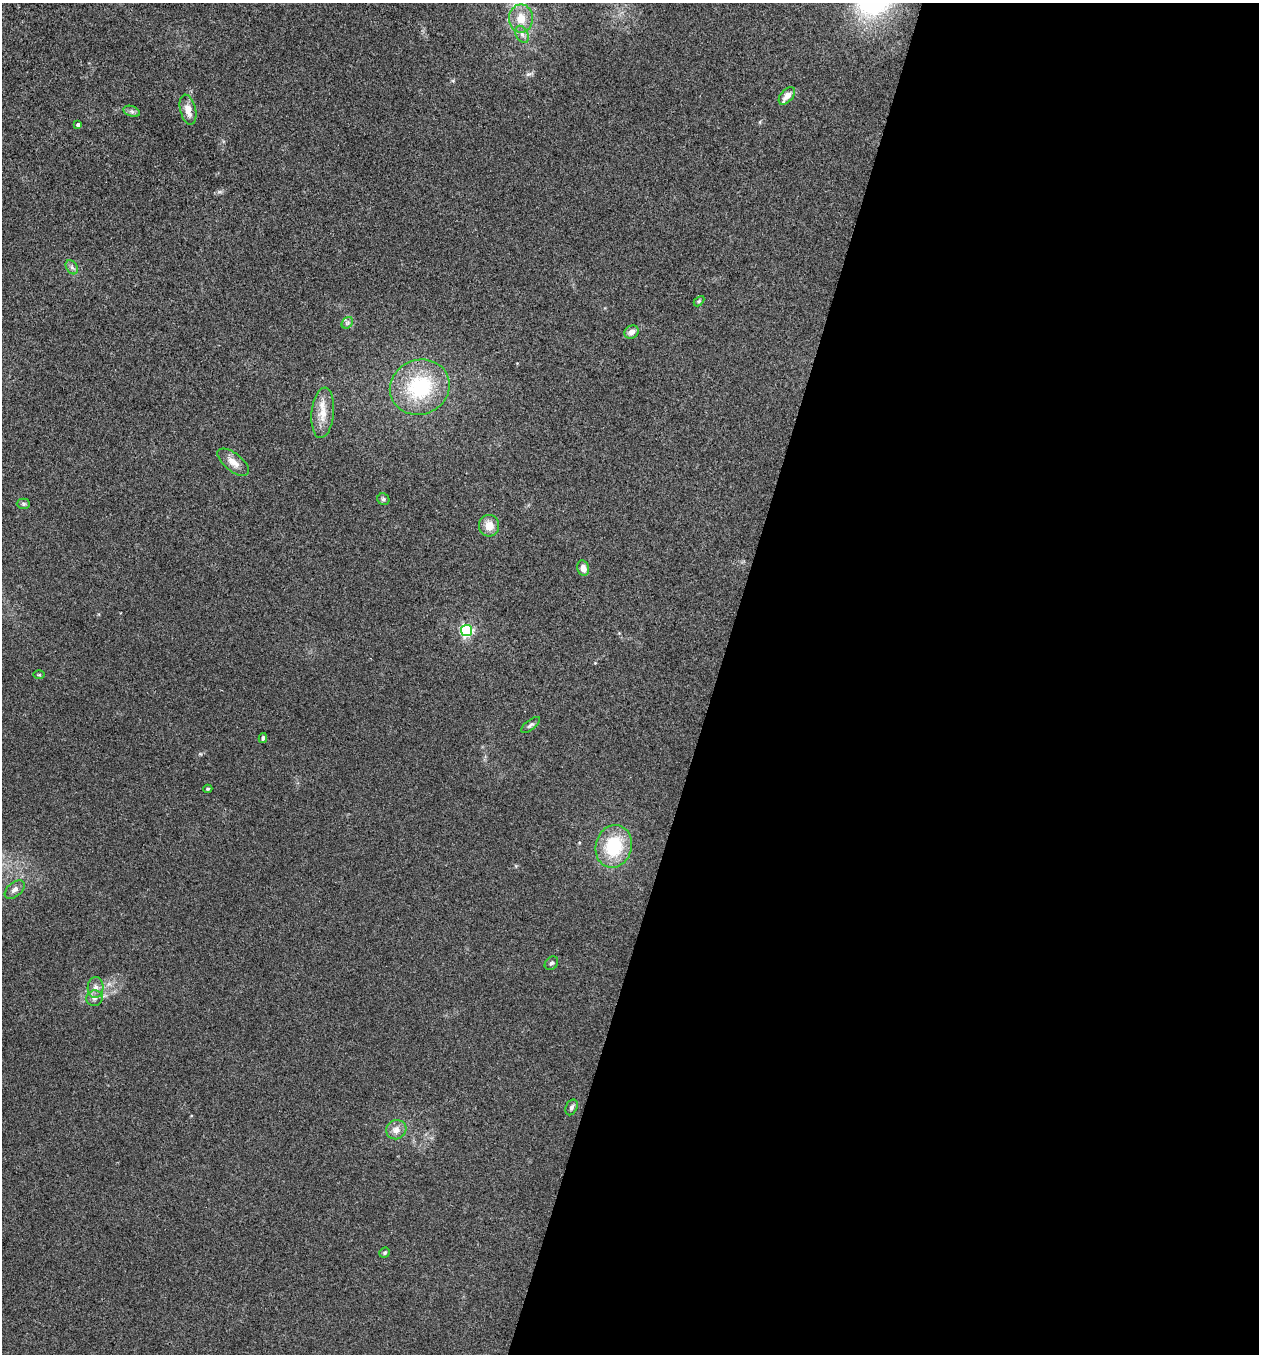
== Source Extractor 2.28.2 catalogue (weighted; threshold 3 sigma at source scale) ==
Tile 12 of 4 x 4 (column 4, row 3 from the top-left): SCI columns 3907-5163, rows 1358-2709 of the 5429 x 5415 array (HDU 1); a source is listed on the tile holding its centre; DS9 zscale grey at full resolution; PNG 1261 x 1356 px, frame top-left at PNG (2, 3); each listed source drawn as its Kron ellipse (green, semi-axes under 4 px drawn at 4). Shown black and unused: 43% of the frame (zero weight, under 3 of 4 exposures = <1% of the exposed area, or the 3 px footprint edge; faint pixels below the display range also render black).
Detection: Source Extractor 2.28.2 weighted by HDU 2 'WHT'; one run over the whole footprint, this tile lists its part. Background 0.1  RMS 0.0062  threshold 0.0278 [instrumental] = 3 sigma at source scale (4.5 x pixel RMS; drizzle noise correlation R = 1.50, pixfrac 1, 0.05/0.05 arcsec/px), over >= 5 px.
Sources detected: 30; all 30 listed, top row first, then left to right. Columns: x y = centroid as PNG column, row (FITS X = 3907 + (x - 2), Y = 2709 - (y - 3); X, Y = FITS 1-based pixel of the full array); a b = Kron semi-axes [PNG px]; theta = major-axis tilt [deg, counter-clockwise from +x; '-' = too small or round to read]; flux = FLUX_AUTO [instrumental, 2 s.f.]
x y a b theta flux
521 18 14 12 89 9.5
522 34 9 6 -63 2.2
787 96 10 6 48 5.3
188 110 15 8 -77 6.3
132 111 8 5 -20 1.8
78 125 4 4 - 1.4
72 267 7 5 -58 1.6
699 301 6 4 45 0.71
347 323 6 5 - 1.1
631 332 7 6 - 3.6
420 387 30 27 21 48
323 413 25 11 84 9.9
233 462 19 9 -38 5.6
383 499 6 5 - 1.3
23 504 6 5 - 1
489 526 11 10 - 7.1
583 568 8 5 -77 4.1
467 630 6 5 - 100
39 675 6 4 -1 0.62
530 725 11 5 38 1.6
263 738 5 4 - 1.3
208 789 4 3 - 0.83
614 846 21 18 74 32
15 890 11 7 39 2.9
551 963 7 6 - 1.3
96 987 10 8 88 3.6
95 998 8 7 - 2.5
571 1107 8 5 64 1.7
396 1130 10 9 - 4.4
385 1253 5 5 - 0.94